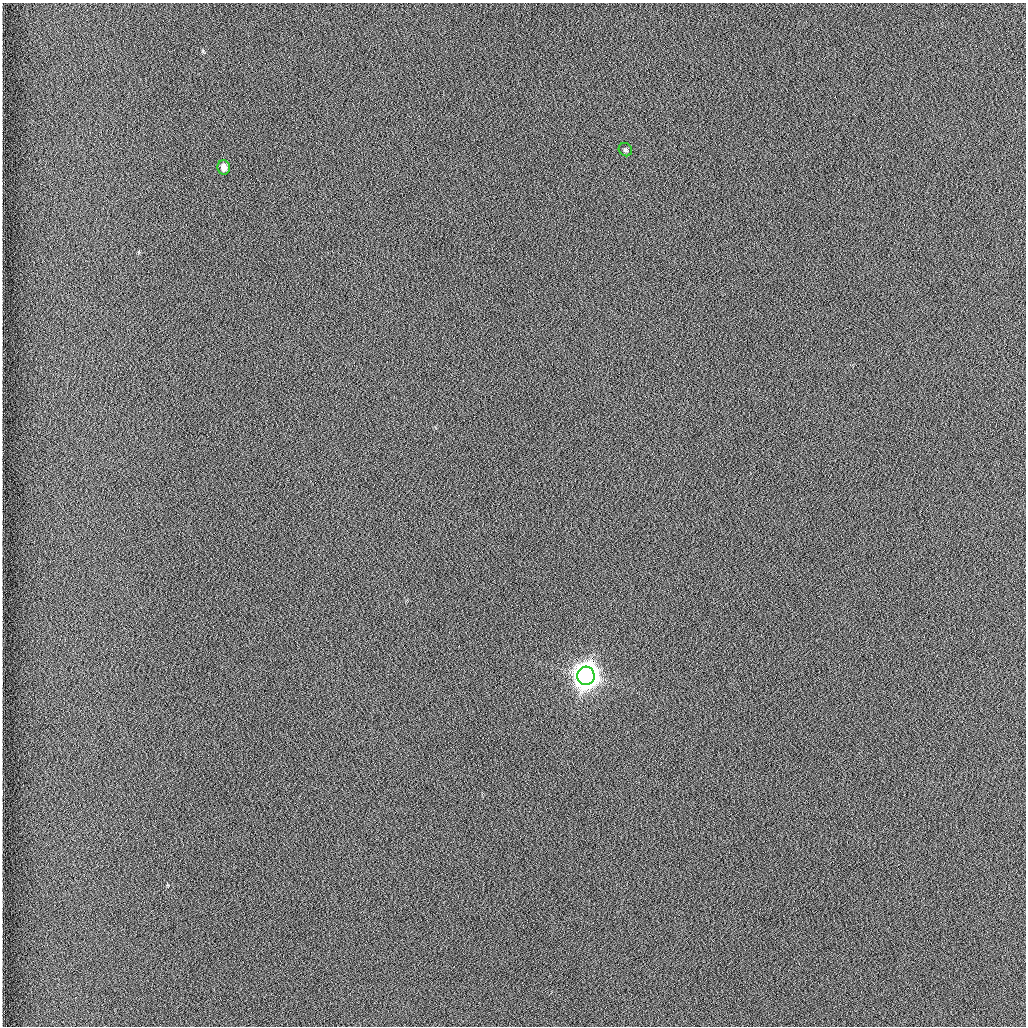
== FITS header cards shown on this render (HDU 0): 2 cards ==
NAXIS1  =                 1024 /fastest changing axis
NAXIS2  =                 1024 /next to fastest changing axis

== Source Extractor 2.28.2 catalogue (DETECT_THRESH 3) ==
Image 1024 x 1024 px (HDU 0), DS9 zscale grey, 1 PNG px = 1 image px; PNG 1028 x 1028 px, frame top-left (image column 1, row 1024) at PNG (2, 3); each listed source drawn as its Kron ellipse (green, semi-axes under 4 px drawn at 4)
Background 1260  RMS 5.9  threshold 17.7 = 3 sigma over >= 5 px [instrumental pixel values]
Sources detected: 3; all 3 listed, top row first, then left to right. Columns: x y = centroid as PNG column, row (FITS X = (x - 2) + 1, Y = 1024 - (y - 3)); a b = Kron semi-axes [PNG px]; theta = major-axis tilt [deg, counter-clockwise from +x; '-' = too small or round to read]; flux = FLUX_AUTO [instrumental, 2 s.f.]
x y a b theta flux
625 150 7 6 - 900
224 167 7 6 - 3100
586 676 9 8 - 770000